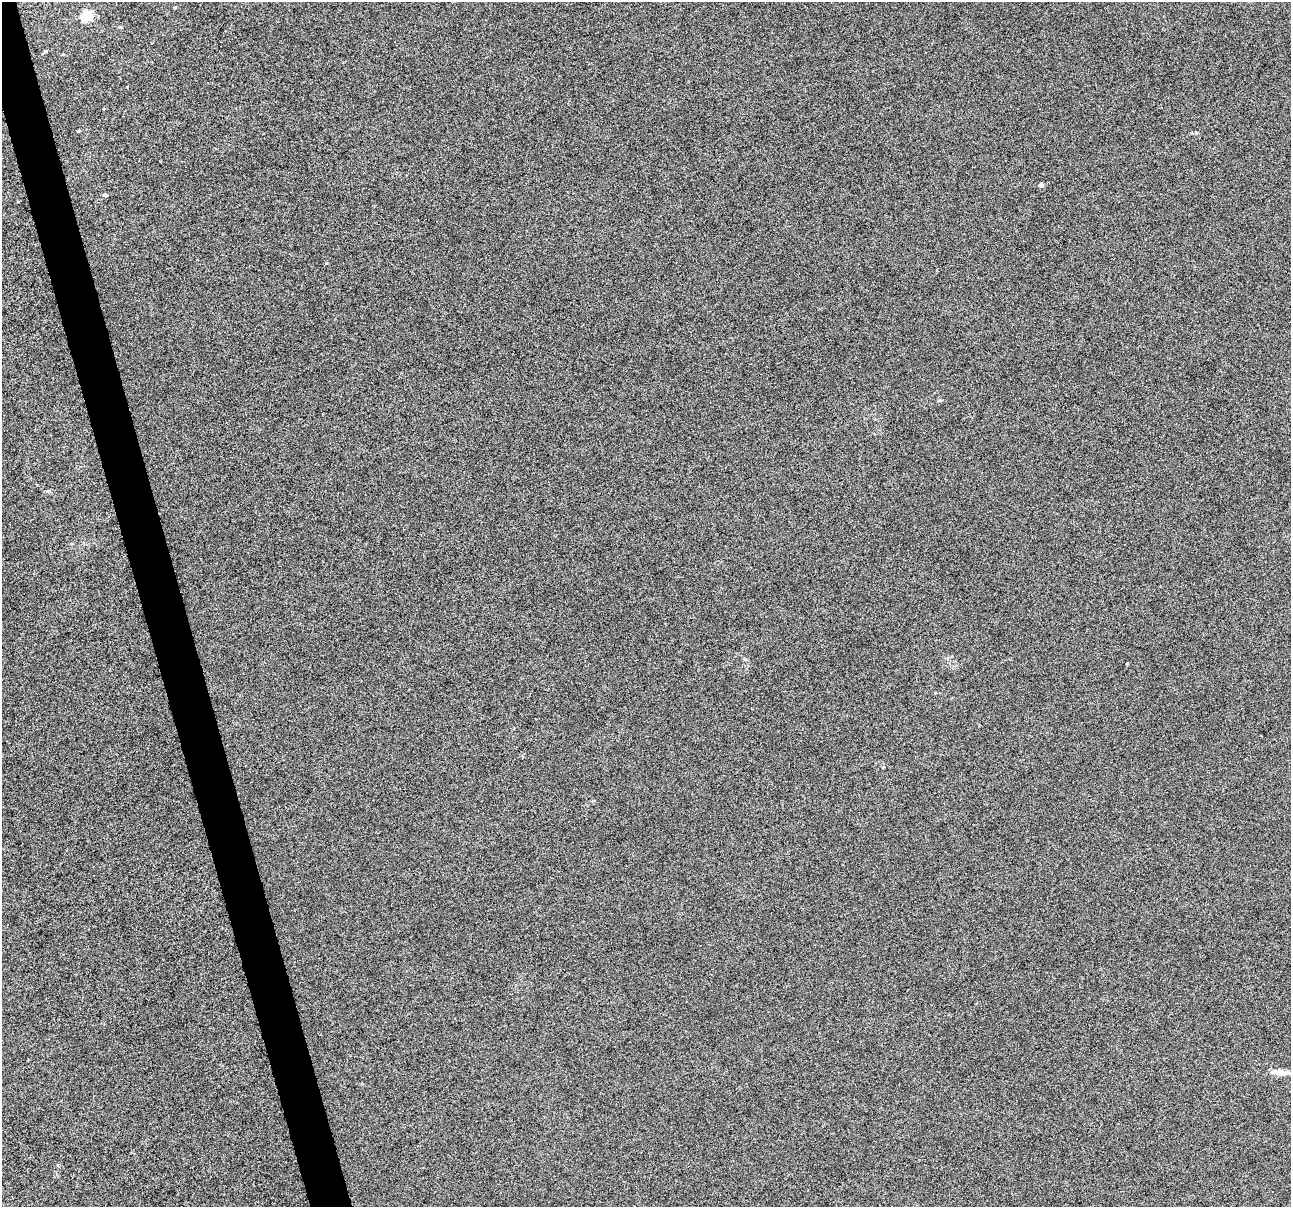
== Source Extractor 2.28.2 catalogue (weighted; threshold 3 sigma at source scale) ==
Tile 11 of 4 x 4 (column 3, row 3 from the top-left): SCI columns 2581-3869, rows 1300-2504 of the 5159 x 4959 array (HDU 1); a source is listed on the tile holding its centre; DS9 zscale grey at full resolution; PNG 1293 x 1209 px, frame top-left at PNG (2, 2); no overlay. Shown black and unused: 3% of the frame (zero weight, under 10 of 20 exposures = <1% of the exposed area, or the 3 px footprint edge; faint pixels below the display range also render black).
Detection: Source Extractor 2.28.2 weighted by HDU 2 'WHT'; one run over the whole footprint, this tile lists its part. Background -3.27e-04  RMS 0.0017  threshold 0.00683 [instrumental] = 3 sigma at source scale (4.09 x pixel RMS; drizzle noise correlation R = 1.36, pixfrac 0.8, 0.0396/0.0396 arcsec/px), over >= 5 px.
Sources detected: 7; all 7 listed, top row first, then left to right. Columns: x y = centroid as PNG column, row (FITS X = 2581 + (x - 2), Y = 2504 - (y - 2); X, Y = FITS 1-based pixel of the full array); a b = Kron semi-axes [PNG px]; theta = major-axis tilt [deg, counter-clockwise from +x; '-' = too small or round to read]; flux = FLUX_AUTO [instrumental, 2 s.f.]
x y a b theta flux
87 16 6 5 - 10
120 27 4 4 - 0.15
45 51 5 4 - 0.18
79 131 4 3 - 0.16
1041 185 5 5 - 0.44
105 195 5 4 - 0.24
1280 1072 23 7 -4 1.6